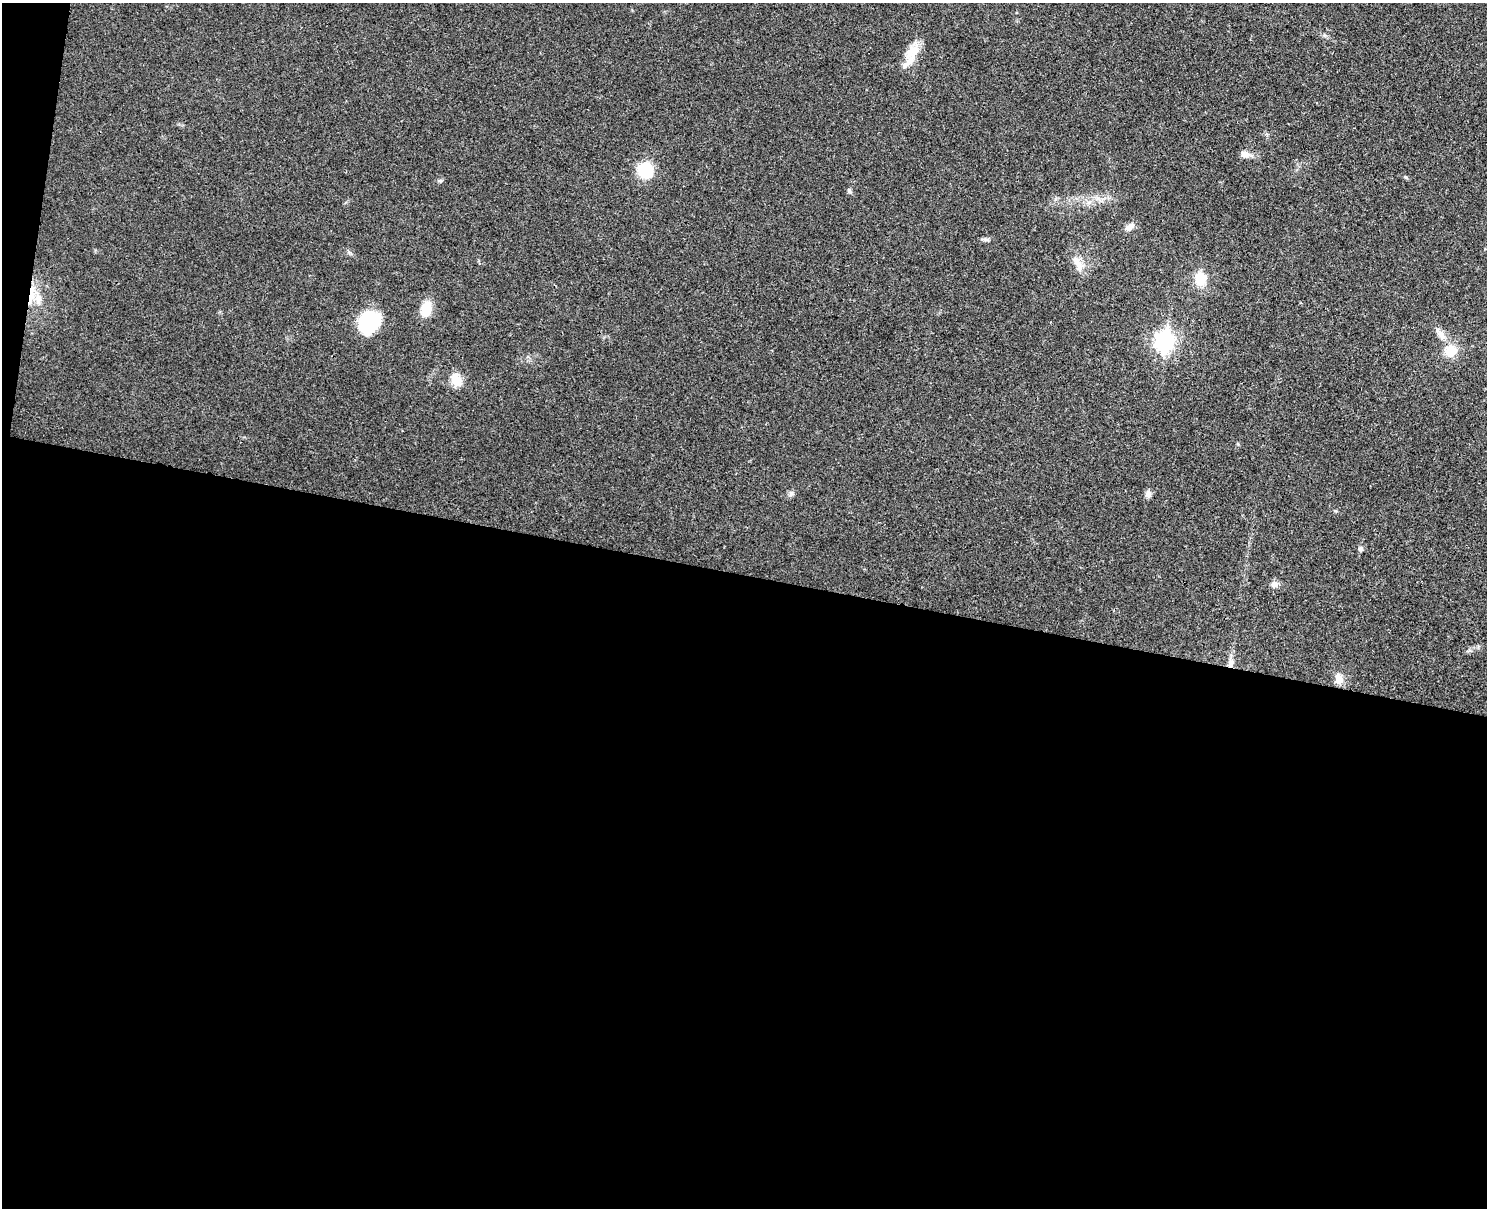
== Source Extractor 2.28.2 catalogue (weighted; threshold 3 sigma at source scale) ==
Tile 10 of 3 x 4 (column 1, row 4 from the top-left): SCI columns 173-1657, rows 17-1222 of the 4917 x 4852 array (HDU 1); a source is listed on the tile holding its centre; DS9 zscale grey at full resolution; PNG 1489 x 1210 px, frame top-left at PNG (2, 3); no overlay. Shown black and unused: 53% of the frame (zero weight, under 3 of 4 exposures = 6% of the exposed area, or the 3 px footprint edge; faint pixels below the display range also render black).
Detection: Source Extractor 2.28.2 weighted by HDU 2 'WHT'; one run over the whole footprint, this tile lists its part. Background 0.0314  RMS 0.0048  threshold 0.0215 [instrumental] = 3 sigma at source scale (4.5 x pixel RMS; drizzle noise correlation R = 1.50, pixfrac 1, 0.05/0.05 arcsec/px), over >= 5 px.
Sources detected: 24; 2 inside a brighter object's white glare — not listed; the other 22 listed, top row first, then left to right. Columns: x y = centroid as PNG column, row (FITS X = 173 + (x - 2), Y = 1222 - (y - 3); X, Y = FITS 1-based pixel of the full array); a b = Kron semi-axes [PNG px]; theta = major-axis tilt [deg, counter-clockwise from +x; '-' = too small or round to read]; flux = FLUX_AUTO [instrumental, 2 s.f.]
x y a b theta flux
912 51 24 16 57 8.7
1245 154 12 8 -8 2.7
645 170 13 13 - 18
849 190 7 5 -88 0.85
1130 227 14 7 36 2.3
985 239 10 4 -11 1
1078 263 24 8 -66 5
1200 279 15 11 -84 9.1
31 295 22 7 82 6
38 298 16 8 89 3.8
426 308 16 10 78 9.5
371 322 23 21 -12 22
1441 334 14 8 -55 3.3
1164 341 9 7 80 190
1450 351 13 13 - 8.2
456 380 16 11 -62 6.7
791 493 7 6 - 1.2
1148 494 9 7 69 1.9
1360 549 7 6 - 1
1274 584 10 8 2 2.1
1230 663 13 7 78 2.9
1339 678 13 10 -71 4.1
Overlapping masked pixels (flux is a lower limit): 2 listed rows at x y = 31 295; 1230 663
Unlisted compact peaks at least as high as the median listed source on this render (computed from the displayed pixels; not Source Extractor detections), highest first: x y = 440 181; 1406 177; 1335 511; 1238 444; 1469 650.